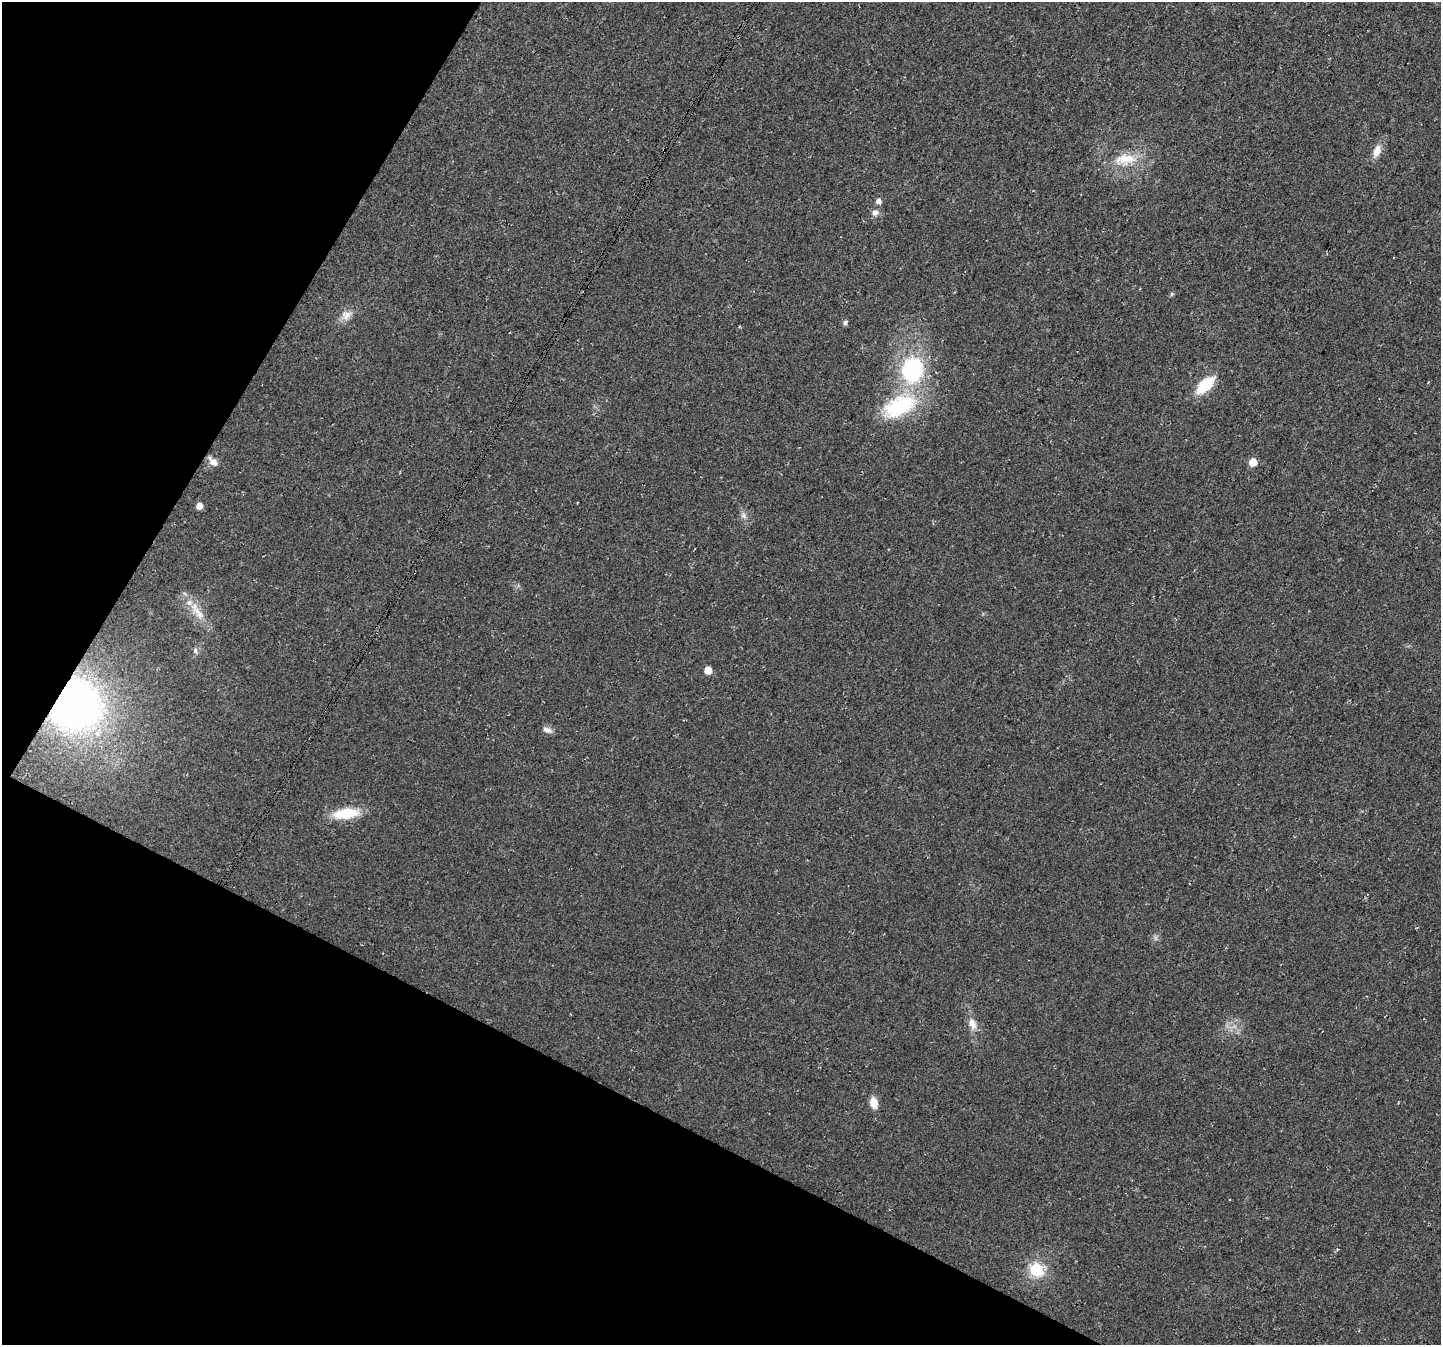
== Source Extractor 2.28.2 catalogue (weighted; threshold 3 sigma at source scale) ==
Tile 9 of 4 x 4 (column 1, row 3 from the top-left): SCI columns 31-1469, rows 1597-2939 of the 5830 x 5942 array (HDU 1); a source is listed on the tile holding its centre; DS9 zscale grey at full resolution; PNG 1443 x 1347 px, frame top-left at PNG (2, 2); no overlay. Shown black and unused: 26% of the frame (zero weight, under 3 of 4 exposures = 5% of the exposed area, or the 3 px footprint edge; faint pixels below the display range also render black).
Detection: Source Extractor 2.28.2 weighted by HDU 2 'WHT'; one run over the whole footprint, this tile lists its part. Background 0.023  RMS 0.0072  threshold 0.0325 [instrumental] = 3 sigma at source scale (4.5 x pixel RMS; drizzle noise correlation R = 1.50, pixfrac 1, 0.0396/0.0396 arcsec/px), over >= 5 px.
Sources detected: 24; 1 inside a brighter listed object's ellipse — not listed separately; the other 23 listed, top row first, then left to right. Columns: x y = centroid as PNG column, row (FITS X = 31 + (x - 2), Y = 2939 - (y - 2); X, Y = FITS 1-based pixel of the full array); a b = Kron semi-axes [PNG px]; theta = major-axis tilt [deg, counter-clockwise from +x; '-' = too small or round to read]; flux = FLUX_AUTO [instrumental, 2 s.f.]
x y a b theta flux
1377 151 13 8 69 7.2
1125 159 33 14 5 20
879 201 7 6 - 2.7
875 213 9 8 - 3.1
1172 294 5 5 - 1
346 315 16 12 33 6.6
845 323 8 5 71 1.4
912 370 29 25 76 70
1205 385 19 10 43 29
899 406 49 26 26 55
213 462 12 7 -41 5.2
1253 462 6 6 - 11
199 506 6 5 - 5.4
743 516 8 6 -69 2.4
199 613 26 9 -52 11
195 650 9 4 82 1.7
708 670 5 5 - 8.8
74 705 35 34 - 370
547 730 13 6 -21 3.3
346 813 32 12 8 21
972 1024 17 10 -67 6.7
874 1103 10 7 -78 8.8
1036 1270 17 15 -50 21
Overlapping masked pixels (flux is a lower limit): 1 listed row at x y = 74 705